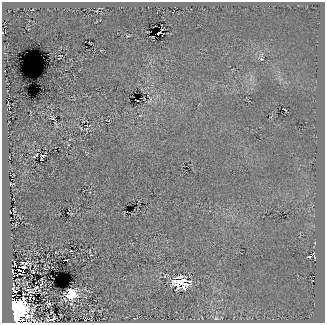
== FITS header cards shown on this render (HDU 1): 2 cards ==
NAXIS1  =                  323
NAXIS2  =                  321

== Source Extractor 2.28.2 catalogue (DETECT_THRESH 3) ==
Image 323 x 321 px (HDU 1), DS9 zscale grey, 1 PNG px = 1 image px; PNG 327 x 325 px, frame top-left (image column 1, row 321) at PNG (2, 2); no overlay
Background 22.2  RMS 57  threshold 170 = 3 sigma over >= 5 px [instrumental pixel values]
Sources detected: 28; all 28 listed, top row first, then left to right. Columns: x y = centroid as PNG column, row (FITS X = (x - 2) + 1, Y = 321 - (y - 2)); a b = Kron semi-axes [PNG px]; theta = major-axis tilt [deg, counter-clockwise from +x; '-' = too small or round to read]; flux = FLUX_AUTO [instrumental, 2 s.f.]
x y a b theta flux
159 33 3 2 - 9.0e+03
261 59 5 5 - 5.0e+03
285 110 3 2 - 2.3e+03
86 129 4 3 - 3.2e+03
36 155 6 2 42 3.8e+03
42 155 4 2 - 6.8e+03
41 159 3 2 - 2.4e+03
10 184 3 2 - 2.2e+03
314 255 6 2 -77 6.1e+03
309 257 3 2 - 3.3e+03
66 260 4 2 - 5.9e+03
14 264 4 2 - 3.9e+02
23 266 7 4 41 1.3e+04
20 270 4 2 - 8.9e+03
12 272 8 2 -75 4.2e+03
33 272 3 2 - 3.1e+03
20 274 3 2 - 3.8e+03
180 282 13 10 -9 1.6e+05
36 287 5 2 - 3.1e+03
13 289 8 2 75 5.4e+02
30 291 8 3 -21 7.6e+03
71 294 9 8 - 9.0e+04
30 298 3 2 - 2.3e+03
49 304 4 3 - 4.6e+03
16 309 13 10 -78 2.3e+06
51 312 2 2 - 2.7e+03
216 318 6 5 - 6.3e+03
52 319 7 3 35 7.0e+03
At the frame edge (FLAGS 8, measured only in part): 1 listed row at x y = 16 309